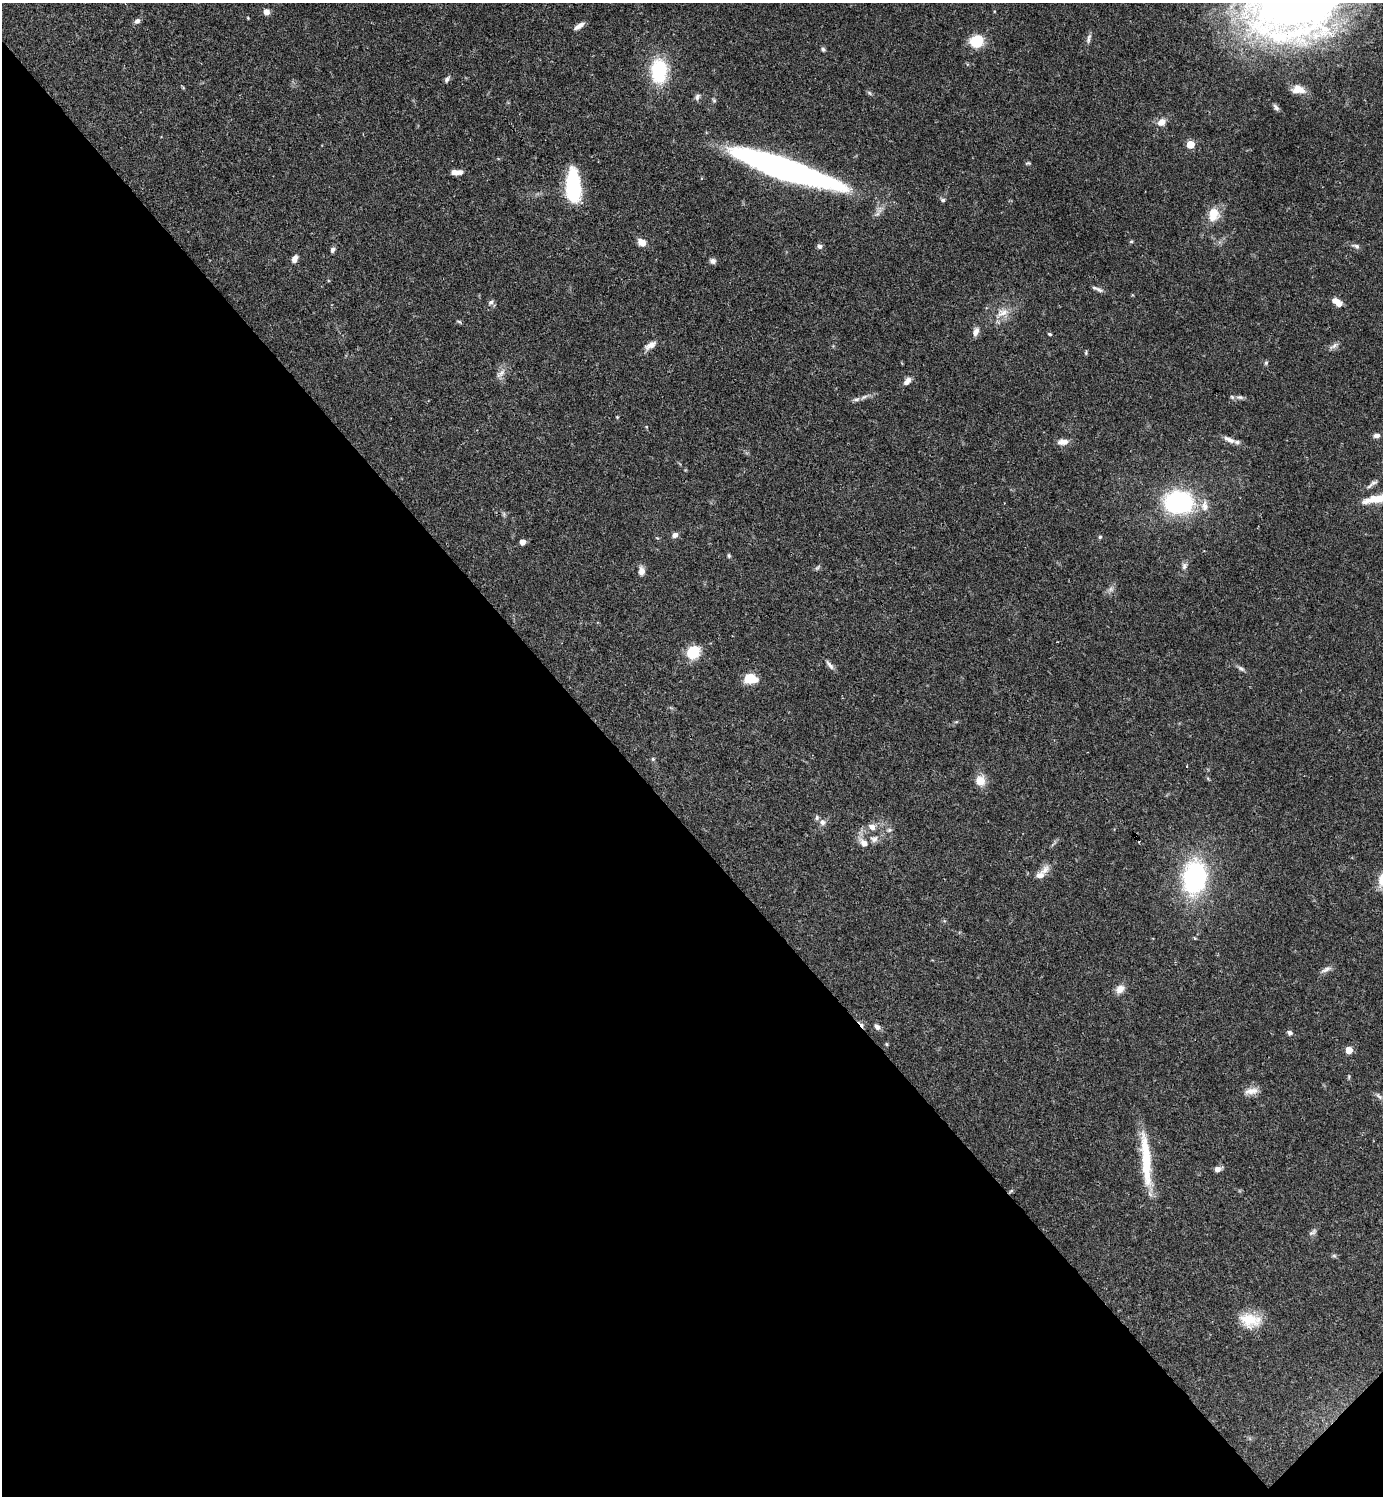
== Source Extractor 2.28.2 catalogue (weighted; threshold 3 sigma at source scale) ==
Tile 14 of 4 x 4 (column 2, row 4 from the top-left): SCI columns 1681-3061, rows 1-1494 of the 5980 x 5981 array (HDU 1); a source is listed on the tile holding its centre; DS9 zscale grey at full resolution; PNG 1385 x 1498 px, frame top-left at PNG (2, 3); no overlay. Shown black and unused: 45% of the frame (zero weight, under 3 of 4 exposures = <1% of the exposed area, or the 3 px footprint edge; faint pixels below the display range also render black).
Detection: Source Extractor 2.28.2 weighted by HDU 2 'WHT'; one run over the whole footprint, this tile lists its part. Background 0.0387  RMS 0.0026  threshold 0.0117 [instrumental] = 3 sigma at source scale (4.5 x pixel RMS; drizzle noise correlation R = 1.50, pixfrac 1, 0.05/0.05 arcsec/px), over >= 5 px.
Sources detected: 94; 1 inside a brighter object's white glare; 2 cosmic-ray / hot-pixel residue — not listed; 3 inside a brighter listed object's ellipse — not listed separately; the other 88 listed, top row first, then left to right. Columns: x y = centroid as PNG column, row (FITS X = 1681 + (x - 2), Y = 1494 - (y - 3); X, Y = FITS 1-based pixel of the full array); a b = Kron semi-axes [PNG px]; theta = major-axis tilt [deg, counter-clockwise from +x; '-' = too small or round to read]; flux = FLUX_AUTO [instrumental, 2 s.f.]
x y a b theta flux
1295 3 77 52 14 280
266 12 7 7 - 1.4
248 18 4 3 - 0.21
137 21 9 6 39 0.84
579 26 12 5 32 1.4
1089 38 15 4 80 0.87
976 41 13 12 - 7.7
823 49 6 5 - 0.53
659 71 30 19 -89 14
447 79 9 5 54 0.7
1298 89 15 9 -6 2.8
697 97 9 6 56 0.76
714 101 6 5 - 0.39
1276 108 10 5 -53 0.74
1161 122 11 8 29 2.2
1190 144 5 5 - 8.1
1028 163 7 4 -3 0.34
783 169 96 17 -19 100
456 172 11 5 0 2.2
573 187 28 11 -87 27
943 200 6 5 - 0.51
1213 214 15 12 82 4.9
1131 241 5 4 - 0.33
641 242 10 7 -38 2.1
820 246 6 6 - 0.83
1356 246 10 6 -18 0.85
332 250 6 5 - 0.74
295 259 9 6 64 1.3
713 261 8 6 -21 0.93
1099 289 12 5 -34 0.87
491 302 7 5 32 0.7
1336 302 12 6 -36 2.4
1003 312 18 9 29 3
459 322 6 4 -4 0.36
976 332 10 6 70 1.6
1050 334 5 3 - 0.34
650 345 17 7 31 1.9
1333 346 13 5 40 0.99
1086 353 7 3 90 0.33
1266 363 6 5 - 0.4
501 373 17 7 42 1.5
907 381 12 7 51 1.3
864 397 10 4 32 0.82
1240 397 12 5 -5 0.9
617 417 4 4 - 0.22
1376 435 9 5 5 1.1
1229 439 18 7 -24 1.8
1063 442 13 7 4 2
1372 484 18 5 36 1.1
1375 499 23 10 6 4.6
1178 502 24 19 -3 35
1205 506 14 10 -81 2.5
675 535 7 6 - 1.1
1100 537 4 4 - 0.37
522 542 5 4 - 2.2
729 556 6 4 -89 0.39
1184 566 10 6 89 0.9
817 568 7 4 34 0.46
641 571 10 7 -90 1.6
1111 589 7 6 - 0.75
693 652 15 12 48 6.8
830 665 15 5 -52 1
1241 669 10 5 -36 0.75
750 678 11 8 -6 7
653 759 5 5 - 0.35
980 781 13 12 - 2.9
822 822 8 7 - 1.1
872 827 10 8 -30 1.7
889 830 7 4 44 0.51
874 839 11 8 8 1.4
864 843 13 9 -47 2
1045 870 17 9 50 2
1194 877 26 18 82 43
1326 969 16 5 27 1.1
1120 989 12 8 44 2.1
877 1027 9 6 -46 0.96
1290 1033 7 5 -26 0.85
886 1044 5 4 - 0.28
1349 1050 5 5 - 5.9
1349 1076 6 4 80 0.33
1251 1091 19 8 7 2.2
1379 1096 11 5 -39 0.73
1146 1160 68 10 -86 13
1217 1169 7 6 - 1.3
1011 1191 6 4 34 0.38
1312 1232 13 5 36 0.76
1334 1256 7 4 -1 0.42
1250 1320 28 17 -8 7
Overlapping masked pixels (flux is a lower limit): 1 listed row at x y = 783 169
Isophote crosses this tile's border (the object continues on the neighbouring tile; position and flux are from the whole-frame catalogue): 2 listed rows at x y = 1295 3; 1376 435